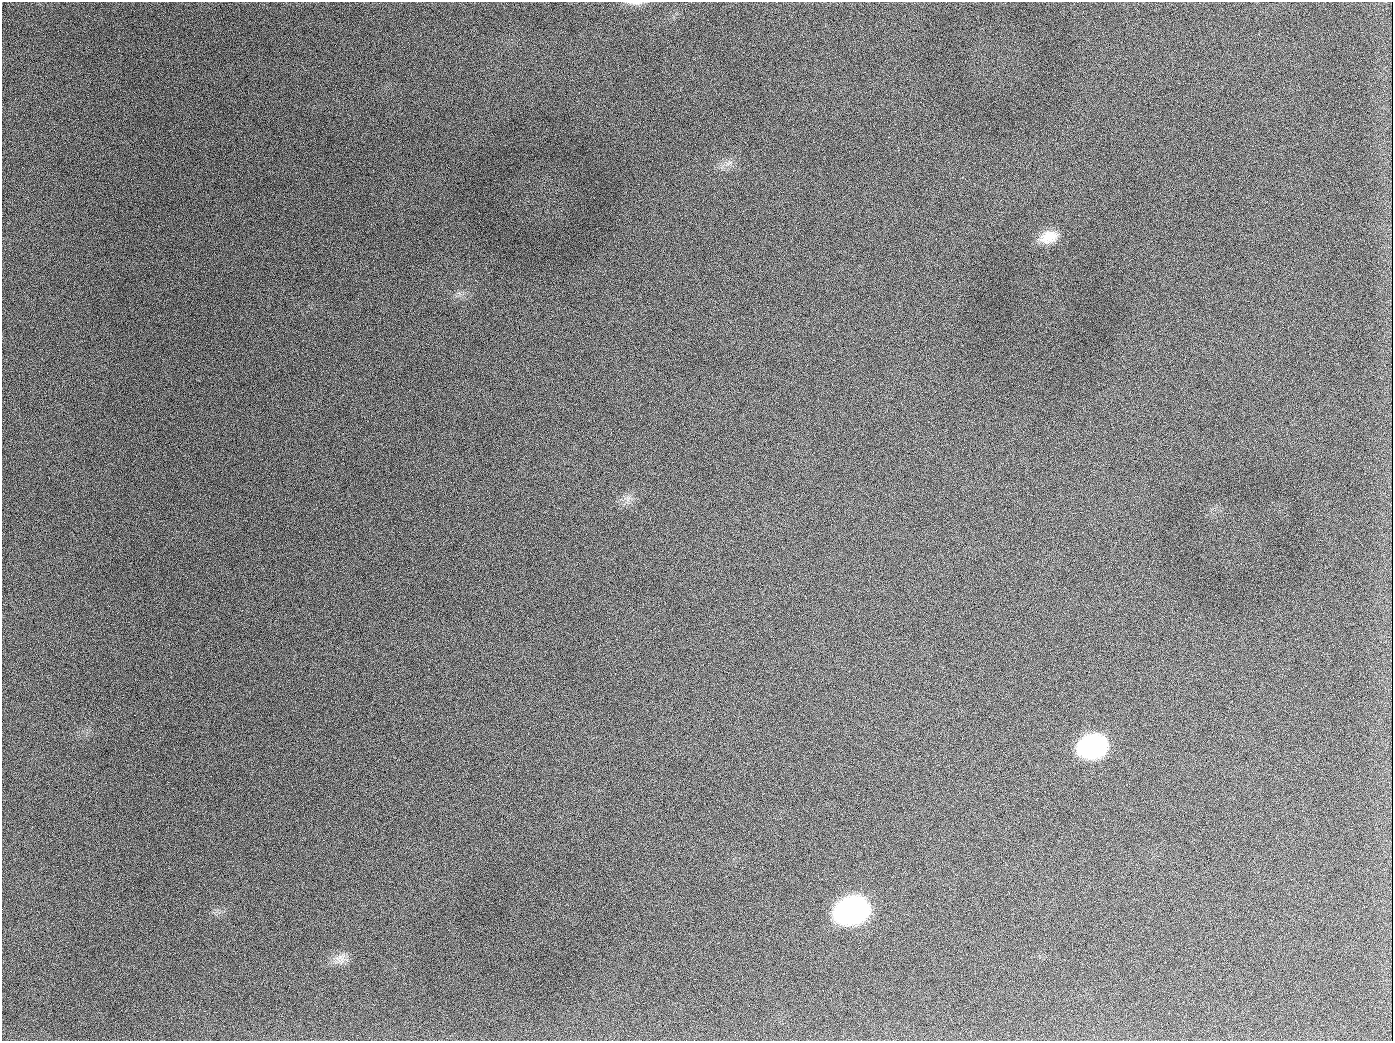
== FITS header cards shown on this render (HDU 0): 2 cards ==
NAXIS1  =                 1391
NAXIS2  =                 1039

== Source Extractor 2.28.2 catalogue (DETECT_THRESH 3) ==
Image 1391 x 1039 px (HDU 0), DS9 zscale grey, 1 PNG px = 1 image px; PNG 1395 x 1043 px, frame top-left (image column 1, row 1039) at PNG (2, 2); no overlay
Background 2610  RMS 94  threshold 283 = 3 sigma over >= 5 px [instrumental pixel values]
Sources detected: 10; all 10 listed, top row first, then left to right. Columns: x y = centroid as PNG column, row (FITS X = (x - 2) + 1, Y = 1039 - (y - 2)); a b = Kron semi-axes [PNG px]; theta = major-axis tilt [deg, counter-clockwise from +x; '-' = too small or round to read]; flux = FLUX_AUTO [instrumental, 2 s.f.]
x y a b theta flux
635 3 22 4 -2 3.0e+04
189 126 2 2 - 5.1e+03
728 164 8 5 25 2.0e+04
1048 237 23 14 17 1.2e+05
654 407 2 2 - 3.2e+03
628 499 9 4 54 2.3e+04
1093 746 23 18 15 1.0e+06
852 910 23 17 18 2.4e+06
341 958 16 13 17 6.4e+04
944 1026 2 2 - 3.7e+03
At the frame edge (FLAGS 8, measured only in part): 1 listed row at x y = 635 3